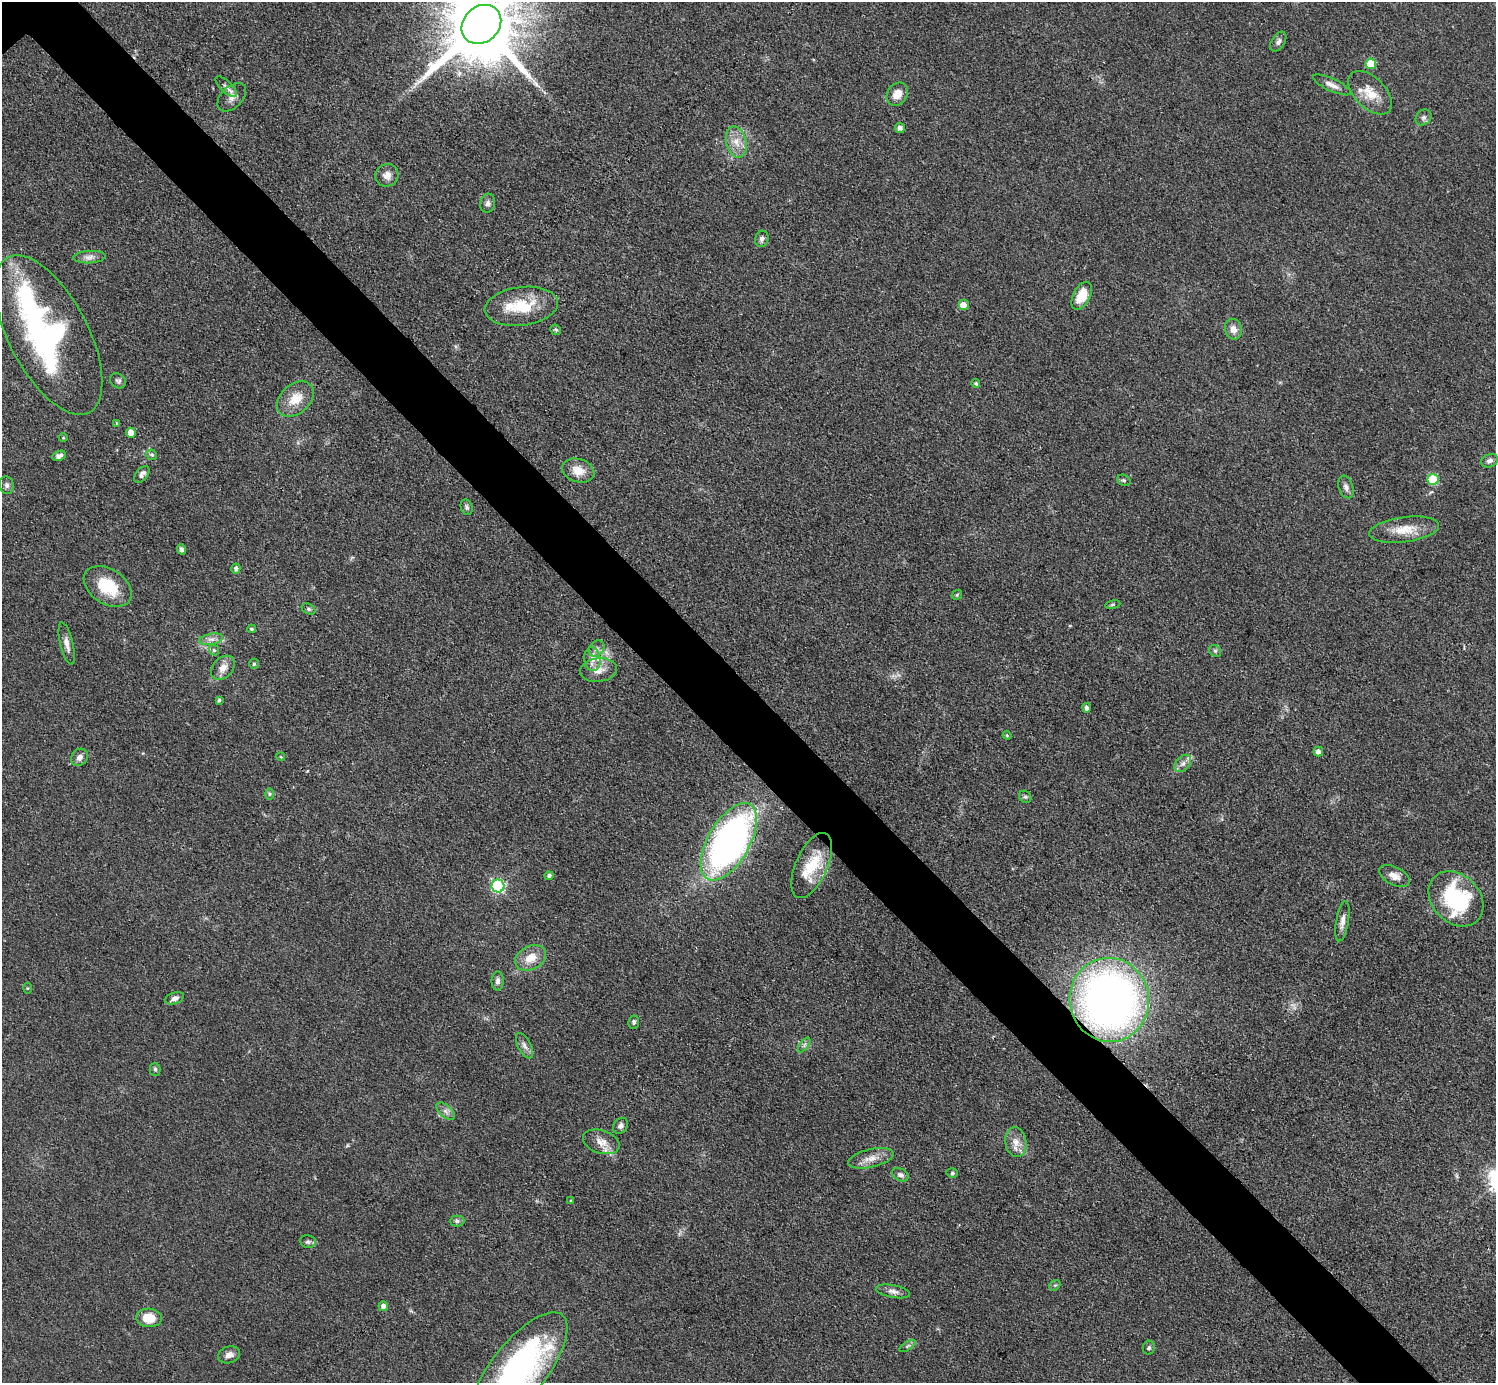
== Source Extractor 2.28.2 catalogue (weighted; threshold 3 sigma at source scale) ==
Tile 6 of 4 x 4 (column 2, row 2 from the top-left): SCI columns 1498-2991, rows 3062-4442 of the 5982 x 5980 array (HDU 1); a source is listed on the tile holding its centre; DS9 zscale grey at full resolution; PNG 1498 x 1385 px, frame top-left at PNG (2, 2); each listed source drawn as its Kron ellipse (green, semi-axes under 4 px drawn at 4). Shown black and unused: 5% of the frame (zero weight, under 3 of 4 exposures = <1% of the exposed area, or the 3 px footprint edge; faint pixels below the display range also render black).
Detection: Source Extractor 2.28.2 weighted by HDU 2 'WHT'; one run over the whole footprint, this tile lists its part. Background 0.077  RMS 0.0058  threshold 0.0259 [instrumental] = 3 sigma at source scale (4.5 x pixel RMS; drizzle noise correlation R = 1.50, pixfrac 1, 0.05/0.05 arcsec/px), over >= 5 px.
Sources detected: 105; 1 inside a brighter object's white glare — neither listed nor drawn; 7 inside a brighter listed object's ellipse — not listed separately; the other 97 listed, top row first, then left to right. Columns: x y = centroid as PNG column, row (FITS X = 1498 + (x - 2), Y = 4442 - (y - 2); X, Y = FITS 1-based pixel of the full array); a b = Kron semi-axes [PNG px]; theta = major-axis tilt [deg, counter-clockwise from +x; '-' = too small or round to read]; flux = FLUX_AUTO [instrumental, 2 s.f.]
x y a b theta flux
481 24 21 18 43 7900
1278 42 11 6 57 2.1
1371 64 5 5 - 18
1332 85 21 6 -24 4
226 87 13 5 -43 2.4
1370 93 27 15 -45 12
897 94 12 10 52 6.7
232 97 17 10 43 4.3
1423 117 9 7 44 1.9
900 128 5 5 - 2.4
736 142 16 10 -76 6.8
387 175 12 11 - 4
488 203 9 7 78 2.1
762 239 8 6 74 1.7
89 257 16 6 3 3.1
1082 296 15 8 62 13
963 305 5 5 - 6.9
521 306 37 19 7 23
1233 329 10 8 -74 4.1
556 330 5 5 - 0.99
49 335 88 39 -62 160
118 381 8 7 - 1.5
976 383 4 4 - 1.1
295 399 21 14 41 11
116 423 4 3 - 0.42
131 433 5 5 - 7.4
63 438 4 3 - 0.47
152 455 6 5 - 1.1
59 456 7 5 24 2.5
1490 461 9 6 22 2.1
578 471 16 11 -18 8.1
142 474 10 6 51 2.5
1433 479 5 5 - 27
1124 480 7 5 -20 1
7 485 9 7 -74 2.1
1346 487 11 7 -72 2.6
467 507 8 6 -70 1.6
1404 530 35 12 7 12
182 549 5 4 - 1.9
236 569 5 4 - 1.6
108 587 26 17 -33 22
957 595 5 4 - 0.86
1113 605 7 4 9 0.84
309 609 7 5 -28 1.1
251 629 4 3 - 0.79
211 639 12 5 10 2.8
67 644 22 6 -76 3.9
597 649 9 7 50 2.5
214 650 5 4 - 0.86
1215 651 6 5 - 1.2
592 659 12 8 -85 4
254 664 5 4 - 1.1
223 668 14 10 47 5.4
598 670 18 12 7 6.8
219 700 4 3 - 0.94
1087 708 4 4 - 1.9
1007 735 4 4 - 0.63
1318 752 5 5 - 2.5
79 757 9 7 52 2.9
281 757 4 3 - 0.52
1183 763 10 7 49 2.9
269 794 6 4 89 0.87
1025 797 7 5 -41 1.1
729 842 43 21 60 250
812 865 35 16 66 22
549 876 4 4 - 1.5
1394 876 16 9 -27 4.9
498 886 6 6 - 91
1456 899 31 24 -45 53
1342 921 20 6 80 3.8
531 958 16 11 27 8.7
498 981 9 6 89 2.2
28 988 5 3 - 0.59
175 998 10 5 19 2.6
1109 1000 42 39 -81 360
634 1022 7 5 80 1.4
804 1045 8 4 54 1.5
524 1046 14 6 -63 2.8
155 1069 6 5 - 1.1
445 1111 11 6 -43 2.6
621 1126 8 7 - 1.9
601 1142 19 11 -18 6.3
1016 1142 15 10 -82 5.9
871 1158 23 9 13 6.5
952 1173 5 4 - 0.92
900 1175 9 6 -29 1.8
571 1201 3 3 - 0.63
457 1221 7 5 0 1.4
308 1242 8 6 -8 1.6
1055 1285 6 4 41 0.87
893 1291 17 6 -11 3
383 1306 5 5 - 3.1
149 1318 13 9 -6 11
908 1346 9 4 32 1.3
1149 1348 7 6 - 1.2
229 1355 11 8 18 3
519 1369 68 27 51 160
Overlapping masked pixels (flux is a lower limit): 2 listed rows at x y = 49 335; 1109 1000
Isophote crosses this tile's border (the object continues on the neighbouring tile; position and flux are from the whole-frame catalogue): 2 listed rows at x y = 481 24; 519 1369